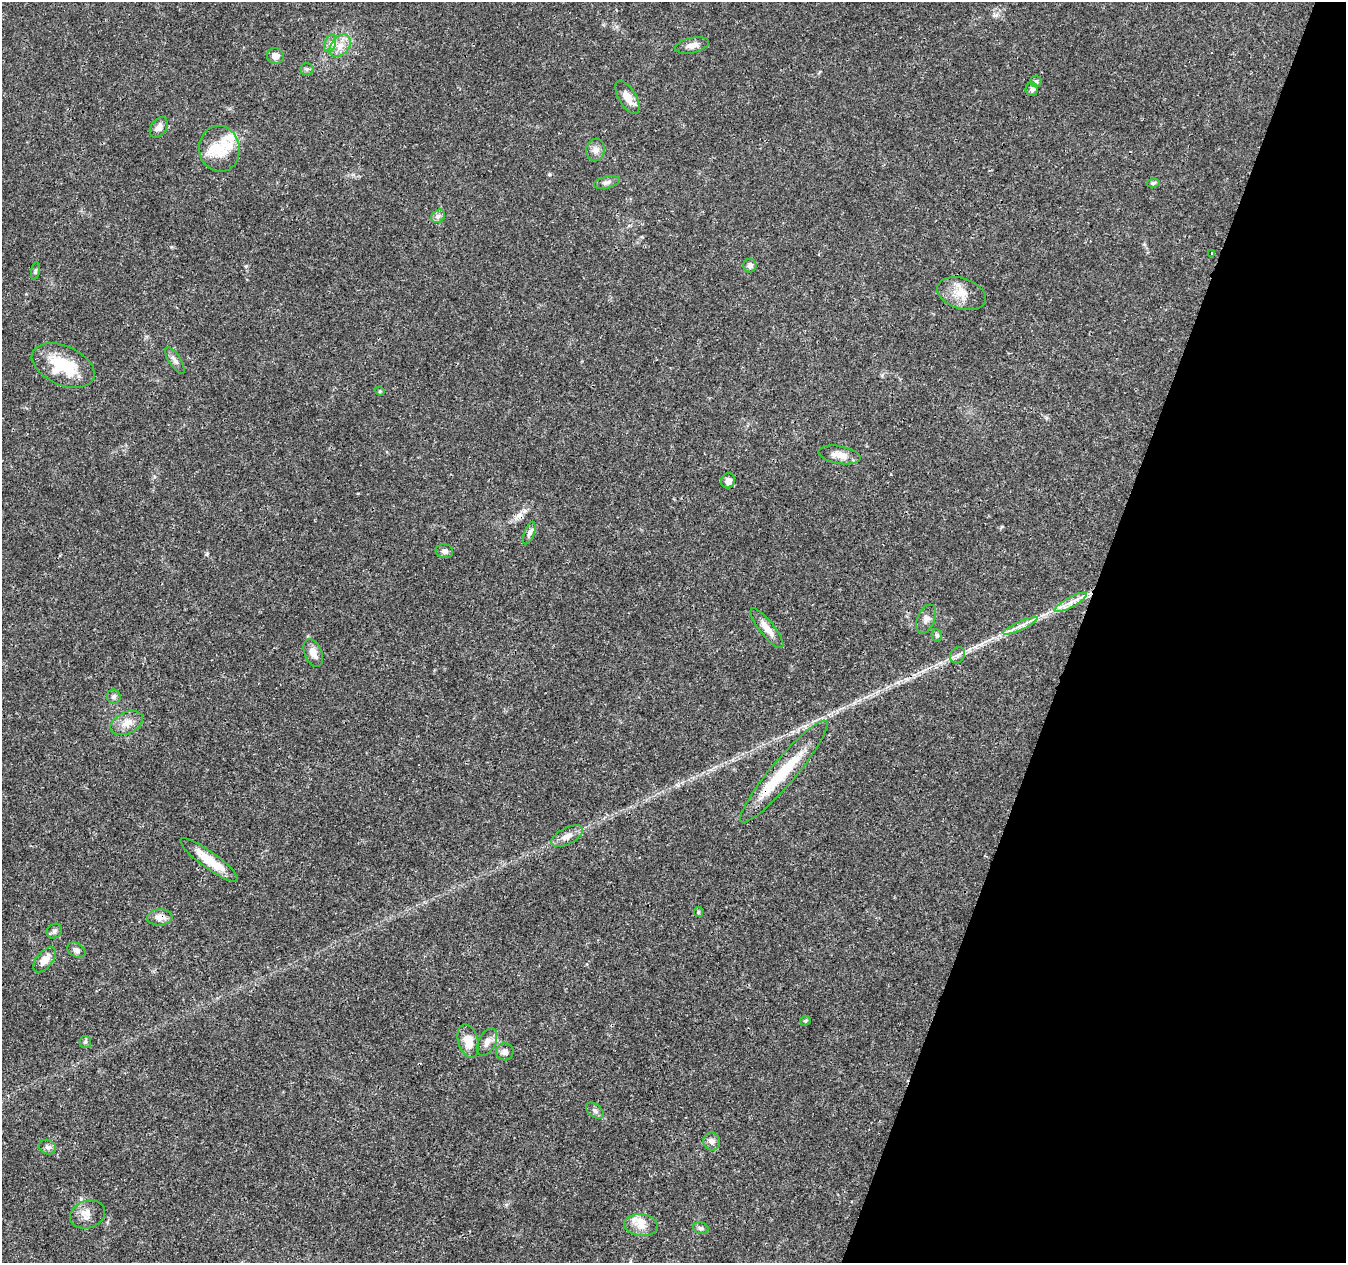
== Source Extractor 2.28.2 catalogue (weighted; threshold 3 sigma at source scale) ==
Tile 8 of 4 x 4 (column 4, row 2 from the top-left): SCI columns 4044-5387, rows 2805-4065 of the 5392 x 5546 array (HDU 1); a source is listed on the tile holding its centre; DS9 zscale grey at full resolution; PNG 1348 x 1265 px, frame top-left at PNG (2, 2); each listed source drawn as its Kron ellipse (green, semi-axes under 4 px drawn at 4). Shown black and unused: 20% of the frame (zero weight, under 3 of 4 exposures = <1% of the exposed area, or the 3 px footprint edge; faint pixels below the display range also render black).
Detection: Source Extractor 2.28.2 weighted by HDU 2 'WHT'; one run over the whole footprint, this tile lists its part. Background 0.0261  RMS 0.0019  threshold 0.00865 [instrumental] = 3 sigma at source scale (4.5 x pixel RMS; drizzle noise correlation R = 1.50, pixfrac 1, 0.0396/0.0396 arcsec/px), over >= 5 px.
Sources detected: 61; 1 inside a brighter object's white glare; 1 cosmic-ray / hot-pixel residue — neither listed nor drawn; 6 inside a brighter listed object's ellipse — not listed separately; the other 53 listed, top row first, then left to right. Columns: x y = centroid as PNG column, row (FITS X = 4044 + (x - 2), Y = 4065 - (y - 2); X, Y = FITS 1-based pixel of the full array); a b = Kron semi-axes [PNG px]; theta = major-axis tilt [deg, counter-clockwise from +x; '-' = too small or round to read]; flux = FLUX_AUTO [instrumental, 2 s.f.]
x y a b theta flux
330 43 9 5 71 0.73
692 45 17 7 13 1.5
340 46 13 8 50 1.8
275 56 8 8 - 1.4
306 69 7 6 - 0.4
1036 81 6 5 - 0.42
1032 89 6 6 - 0.62
627 97 18 8 -59 2.2
159 127 11 7 52 1.1
219 149 23 20 -81 4.9
595 150 11 9 84 1.1
607 182 13 6 14 0.7
1153 183 6 4 11 0.37
438 216 7 6 - 0.59
1212 253 3 3 - 0.78
750 266 7 6 - 0.79
35 271 9 3 79 0.35
962 294 25 15 -18 3.3
175 360 15 6 -57 0.79
63 366 33 19 -24 9.1
380 391 5 4 - 0.26
839 455 21 9 -10 2.1
728 481 7 7 - 1.2
529 533 12 5 70 0.65
444 551 9 7 -9 0.71
1070 602 18 5 28 1.4
926 619 15 8 66 1.1
1020 626 19 4 24 1.3
767 628 25 7 -52 2
937 635 6 5 - 0.38
313 653 14 8 -68 1.8
958 655 8 7 - 0.66
114 697 7 7 - 0.51
127 723 17 10 25 2
784 772 66 12 50 9.4
567 836 17 8 27 1.6
209 860 35 8 -36 4.6
698 912 5 4 - 0.23
160 917 13 8 3 1.6
54 931 8 7 - 0.56
76 950 9 7 -29 0.65
45 960 15 8 50 1.8
805 1021 5 4 - 0.33
468 1041 17 10 -75 3
85 1042 6 6 - 0.35
487 1042 15 8 64 1.3
505 1052 9 8 - 0.96
595 1111 10 6 -38 0.65
712 1141 9 8 - 1
48 1147 9 7 -25 0.64
88 1214 18 13 17 1.8
641 1225 17 11 -7 2.1
701 1228 8 5 -16 0.46
Overlapping masked pixels (flux is a lower limit): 2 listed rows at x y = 784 772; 160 917
Unlisted compact peaks at least as high as the median listed source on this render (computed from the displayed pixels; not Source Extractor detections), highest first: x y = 678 785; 207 554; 549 174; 995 15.